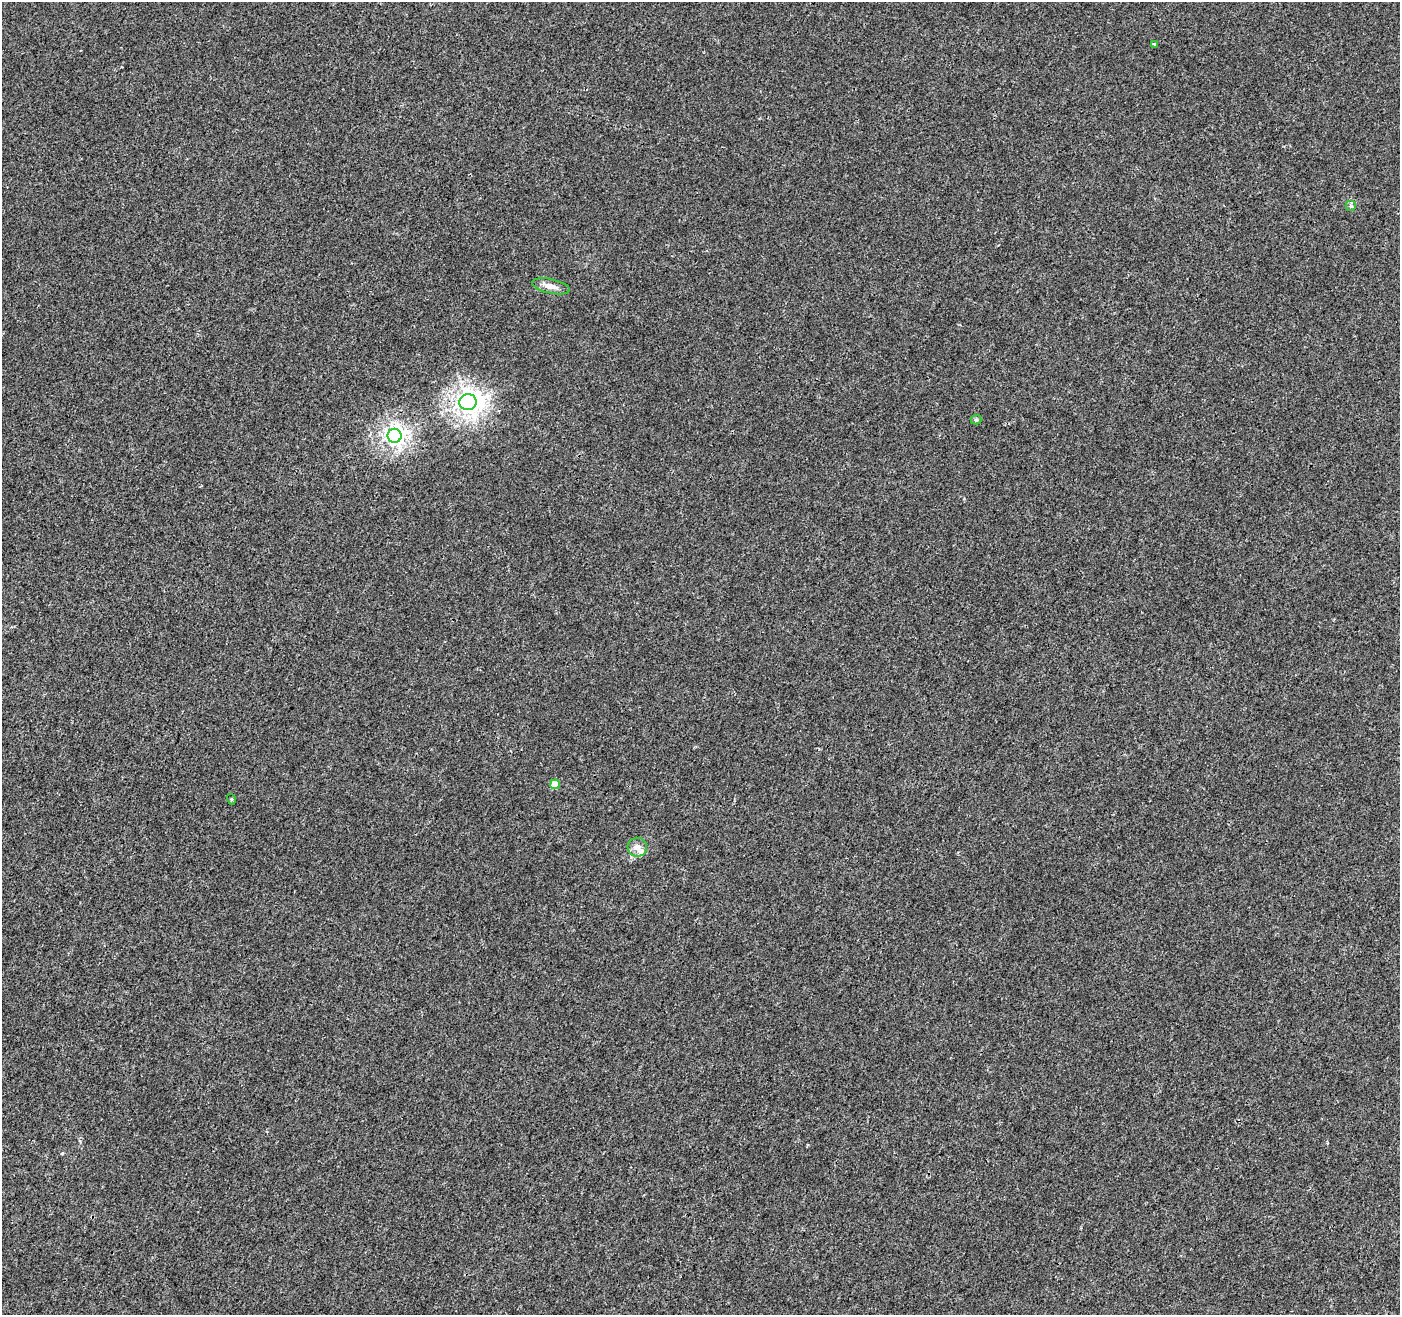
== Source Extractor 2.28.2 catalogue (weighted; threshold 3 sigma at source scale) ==
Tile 7 of 4 x 4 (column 3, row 2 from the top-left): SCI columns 2806-4203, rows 2896-4208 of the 5602 x 5727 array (HDU 1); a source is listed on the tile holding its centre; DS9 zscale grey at full resolution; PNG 1402 x 1317 px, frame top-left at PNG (2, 2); each listed source drawn as its Kron ellipse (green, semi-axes under 4 px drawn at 4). Shown black and unused: <1% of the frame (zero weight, under 3 of 4 exposures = <1% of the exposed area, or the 3 px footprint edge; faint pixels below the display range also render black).
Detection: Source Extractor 2.28.2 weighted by HDU 2 'WHT'; one run over the whole footprint, this tile lists its part. Background 1.73e-04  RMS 0.0017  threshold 0.00773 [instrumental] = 3 sigma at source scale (4.5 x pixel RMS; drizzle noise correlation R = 1.50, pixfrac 1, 0.0396/0.0396 arcsec/px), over >= 5 px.
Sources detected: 10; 1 inside a brighter listed object's ellipse — not listed separately; the other 9 listed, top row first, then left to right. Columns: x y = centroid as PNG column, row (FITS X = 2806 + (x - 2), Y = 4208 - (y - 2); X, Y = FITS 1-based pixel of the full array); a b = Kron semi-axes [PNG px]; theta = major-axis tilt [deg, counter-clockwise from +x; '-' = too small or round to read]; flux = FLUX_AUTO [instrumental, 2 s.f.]
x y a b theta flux
1154 45 4 3 - 0.32
1351 206 5 5 - 0.3
551 286 19 7 -13 1.4
468 402 8 8 - 110
976 420 5 5 - 0.25
395 436 7 7 - 65
555 784 5 4 - 2.9
231 799 5 3 - 0.16
637 847 10 9 - 1.1